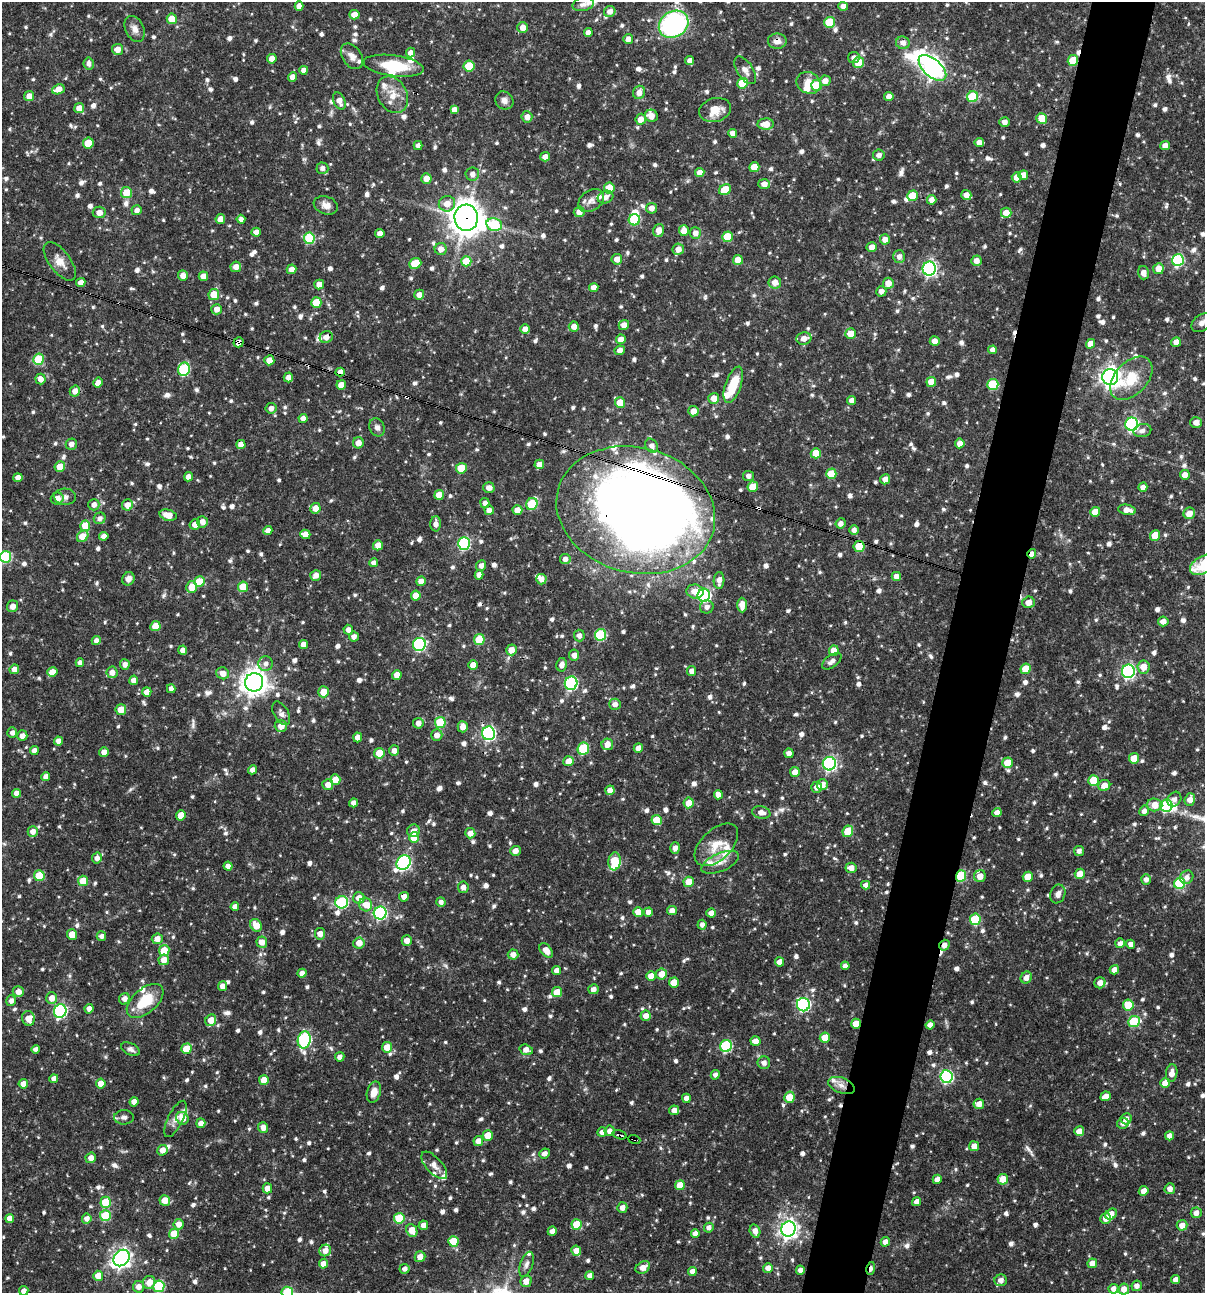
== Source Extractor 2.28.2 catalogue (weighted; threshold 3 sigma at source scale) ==
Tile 10 of 4 x 4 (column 2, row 3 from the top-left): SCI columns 1454-2656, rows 1293-2583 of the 5187 x 5168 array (HDU 1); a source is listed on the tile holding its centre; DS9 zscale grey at full resolution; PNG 1207 x 1295 px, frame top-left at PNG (2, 2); each listed source drawn as its Kron ellipse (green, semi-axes under 4 px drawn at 4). Shown black and unused: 5% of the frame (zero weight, under 3 of 4 exposures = <1% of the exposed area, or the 3 px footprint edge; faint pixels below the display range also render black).
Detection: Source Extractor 2.28.2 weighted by HDU 2 'WHT'; one run over the whole footprint, this tile lists its part. Background 0.0667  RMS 0.0035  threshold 0.0157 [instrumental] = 3 sigma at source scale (4.5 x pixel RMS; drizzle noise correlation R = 1.50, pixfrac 1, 0.05/0.05 arcsec/px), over >= 5 px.
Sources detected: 1144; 4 inside a brighter object's white glare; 7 cosmic-ray / hot-pixel residue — neither listed nor drawn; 28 inside a brighter listed object's ellipse — not listed separately; of the other 1105, all 500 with FLUX_AUTO >= 1.48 (the completeness limit of this list) listed and drawn (605 fainter detections not listed), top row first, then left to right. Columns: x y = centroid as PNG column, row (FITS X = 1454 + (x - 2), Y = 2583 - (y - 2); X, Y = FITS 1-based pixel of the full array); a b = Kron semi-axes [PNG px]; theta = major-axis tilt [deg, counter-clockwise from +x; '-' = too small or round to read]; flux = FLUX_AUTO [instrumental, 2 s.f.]
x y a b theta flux
583 4 11 6 12 1.6
299 6 4 4 - 2.3
843 6 5 4 - 2.2
610 11 6 5 - 2.3
354 15 5 4 - 3.4
172 19 5 5 - 6.5
829 22 5 5 - 13
674 24 15 13 33 59
523 27 5 5 - 2.8
135 29 14 9 -65 2.3
588 33 4 4 - 2.1
628 39 5 5 - 2.2
777 41 9 7 1 2.6
903 43 7 6 - 2
117 49 5 5 - 2.8
410 53 5 4 - 1.8
352 56 14 9 -55 2.7
854 57 6 5 - 1.5
272 59 5 4 - 3.7
1073 60 5 5 - 9.8
690 61 4 4 - 2.2
859 62 5 5 - 7.7
89 64 6 5 - 1.7
394 66 30 10 -8 13
469 66 5 5 - 13
932 68 17 8 -42 200
304 70 4 4 - 2.1
745 70 16 8 -57 2.3
293 77 5 4 - 2.5
825 81 5 5 - 2.6
742 83 5 5 - 12
809 83 12 10 -25 3.8
817 85 5 5 - 11
58 89 6 4 21 4.7
639 92 7 6 - 2.7
392 95 19 14 -62 5.8
29 96 5 5 - 3.4
889 97 4 4 - 2.6
973 97 5 5 - 17
504 100 9 8 - 2
339 101 9 6 -66 2.9
79 108 5 5 - 3.6
454 110 4 4 - 2.5
715 110 16 11 16 5.7
651 116 6 6 - 3
527 117 5 5 - 2.4
1042 118 5 5 - 5.8
641 119 5 5 - 3
1005 122 5 4 - 2
766 124 8 5 2 4.6
733 133 4 4 - 2
979 142 5 4 - 2.2
88 143 5 5 - 5.7
418 145 4 4 - 1.7
1165 145 5 4 - 2.5
879 155 6 5 - 1.9
545 157 5 4 - 2.3
754 167 5 5 - 5.6
322 168 6 5 - 1.5
700 172 5 4 - 2.9
472 174 6 6 - 1.9
1023 175 5 5 - 2.9
1017 177 5 5 - 2.7
426 178 5 5 - 3.4
764 184 6 5 - 2.7
609 188 5 5 - 8
725 190 6 5 - 7.7
126 193 5 5 - 6.4
966 195 5 5 - 2.4
913 196 5 5 - 8.4
605 197 8 6 25 2.1
932 200 5 4 - 2.2
591 201 14 10 34 2.7
447 204 8 7 - 3.3
326 205 12 8 -19 2.5
652 208 5 5 - 2.2
137 210 5 5 - 1.7
99 212 6 6 - 2.6
579 212 5 5 - 2.8
1006 213 5 5 - 3.6
466 218 13 12 - 520
220 219 5 4 - 3.1
241 219 4 4 - 1.5
634 220 6 5 - 18
494 225 8 6 -12 26
659 230 6 5 - 3.2
684 231 5 5 - 3.7
256 232 5 4 - 2.2
380 233 4 4 - 2.3
695 233 6 5 - 2.5
727 237 5 5 - 9.7
309 238 5 5 - 20
885 239 5 5 - 2.6
872 247 5 5 - 2.8
441 249 6 6 - 2.6
678 249 6 5 - 2.8
899 257 6 6 - 1.8
617 259 5 5 - 2.5
738 260 5 5 - 5
1178 260 6 6 - 38
60 261 23 10 -53 4
466 261 5 5 - 8
976 261 5 5 - 2.4
415 263 6 5 - 9
236 267 5 5 - 2.4
291 269 5 5 - 2.4
929 269 7 6 - 85
1158 269 5 5 - 3.8
1144 273 6 5 - 2
183 276 5 5 - 2.5
203 276 4 4 - 2.9
81 282 5 4 - 2.5
775 282 6 6 - 2.7
888 283 5 5 - 3.5
319 284 5 5 - 2.8
594 287 4 4 - 2.4
881 291 5 5 - 1.9
214 294 5 5 - 6.9
419 295 5 5 - 2.3
316 303 5 5 - 10
217 309 5 5 - 2.5
1202 323 11 8 38 2.2
624 325 5 5 - 2.5
574 326 5 5 - 2.6
525 329 5 5 - 2.3
850 334 5 5 - 5.1
326 337 7 5 28 2.5
804 338 7 6 - 2.9
621 339 5 5 - 2.7
935 341 5 4 - 2.4
239 342 5 5 - 1.9
1176 342 5 4 - 2.3
1090 344 5 4 - 3.3
620 350 5 4 - 2.3
993 350 4 4 - 2.1
38 359 6 5 - 12
269 360 5 5 - 3.7
184 369 6 6 - 26
340 372 4 4 - 2.5
288 377 5 4 - 2.1
1110 377 8 8 - 190
1131 378 25 16 47 11
40 379 5 5 - 2.6
931 382 5 5 - 5
98 383 5 4 - 2.5
993 384 5 5 - 18
341 385 5 4 - 3.2
733 385 19 8 71 10
75 391 5 5 - 2.4
714 398 5 5 - 3.5
852 400 4 4 - 2.4
620 402 5 5 - 5.4
271 408 5 5 - 1.9
693 411 5 5 - 3.2
303 418 4 4 - 2
1196 422 6 5 - 2.6
1132 424 6 6 - 61
377 427 9 7 -60 1.5
1142 431 9 6 12 1.7
358 443 5 5 - 2.6
960 443 5 5 - 2.4
71 444 5 5 - 1.8
241 444 4 4 - 2.4
652 446 7 6 - 1.8
816 453 5 5 - 6
539 464 5 4 - 2.5
60 467 5 5 - 4.8
461 468 5 5 - 8.2
831 474 5 5 - 7.9
1185 475 5 4 - 2.6
749 476 5 5 - 1.7
188 477 4 4 - 2.6
18 478 4 4 - 2.3
885 479 5 5 - 2.5
753 487 5 5 - 5.9
1143 487 5 4 - 2
489 488 5 5 - 2.4
439 495 5 4 - 5
65 497 11 8 -2 1.6
57 498 6 6 - 2.8
485 503 5 4 - 2
532 504 6 5 - 17
94 505 6 5 - 1.8
127 505 5 5 - 2.9
315 508 5 5 - 3.8
489 510 5 5 - 1.8
517 510 5 4 - 3.5
636 510 80 62 -15 580
1127 510 9 5 -11 2.9
1095 512 5 5 - 6.3
1189 513 6 5 - 3.6
168 515 9 5 -15 4.4
100 518 6 5 - 1.6
202 522 5 5 - 2.3
841 523 5 5 - 1.8
195 524 5 5 - 2.5
436 524 7 5 -90 2.1
85 526 5 5 - 6.1
854 530 5 4 - 1.6
268 531 4 4 - 2.3
305 534 5 5 - 2.9
1155 535 5 5 - 5.8
83 536 6 5 - 6.4
104 536 4 4 - 2
464 543 6 6 - 36
378 545 5 4 - 2.8
859 546 5 5 - 10
1032 554 5 4 - 2
6 557 6 5 - 28
565 559 5 5 - 1.7
374 563 4 4 - 1.6
1204 564 15 8 29 13
481 565 5 5 - 1.8
316 575 6 5 - 2.3
479 575 4 4 - 2.2
896 576 4 4 - 2.3
128 579 7 6 - 2
541 579 5 5 - 2.3
719 580 8 5 87 2.5
421 581 5 4 - 2.6
199 582 5 5 - 8.6
192 587 6 5 - 5.1
243 587 5 5 - 8.2
695 592 8 7 - 3.7
704 595 6 6 - 54
416 596 5 5 - 4.7
1029 602 6 5 - 2.5
742 605 7 5 -89 3.1
13 606 6 5 - 2.6
707 607 7 6 - 1.8
1163 621 5 5 - 2.3
155 626 5 5 - 5.6
348 630 5 5 - 1.8
579 635 6 5 - 1.5
601 635 6 5 - 27
354 637 5 5 - 1.7
479 639 5 5 - 11
96 641 5 4 - 1.7
303 644 4 4 - 2.4
419 644 6 6 - 49
183 650 4 4 - 2.4
511 650 5 5 - 2.9
834 651 5 5 - 5.5
574 655 5 5 - 1.8
832 661 11 6 36 1.7
80 663 4 4 - 1.5
125 664 5 5 - 1.6
266 664 7 7 - 1.8
473 665 5 4 - 2.8
562 665 7 5 79 2.1
1143 667 6 6 - 4.2
14 669 5 4 - 2.5
1026 669 5 5 - 7.7
692 671 5 4 - 2.2
1128 671 7 6 - 68
52 672 5 4 - 5.2
112 672 6 5 - 2.5
223 673 6 6 - 2.8
397 675 5 4 - 3.3
134 680 4 4 - 2.7
254 682 9 9 - 350
571 683 7 6 - 45
171 689 4 4 - 1.6
147 692 5 4 - 2.9
323 692 5 5 - 4.5
615 704 6 5 - 2
121 710 5 5 - 4.1
281 713 13 7 -60 1.7
440 722 5 5 - 15
418 723 5 5 - 2.3
281 726 6 6 - 2.8
463 727 5 5 - 2.5
12 733 5 5 - 1.5
488 733 7 6 - 62
437 735 6 5 - 2.4
22 736 5 5 - 2.2
358 737 5 4 - 2.4
59 741 4 4 - 2.3
607 744 6 5 - 3.3
638 748 5 4 - 2.8
583 749 6 5 - 23
34 751 4 4 - 2.2
394 751 5 5 - 2.2
104 752 5 4 - 2.3
379 753 5 5 - 9.1
789 753 4 4 - 2
1134 758 5 5 - 5.7
569 761 5 5 - 4.4
1007 763 5 5 - 5.5
829 764 7 6 - 68
252 770 4 4 - 2
795 772 5 4 - 2.7
46 777 4 4 - 2.2
335 780 5 5 - 4.2
1094 781 5 5 - 11
328 785 5 5 - 2.6
822 785 5 5 - 2.9
1104 785 6 5 - 3.1
817 787 5 5 - 2.2
610 790 5 4 - 2.6
16 793 4 4 - 2.2
718 795 5 4 - 2.6
1174 799 8 6 53 1.7
1190 799 6 5 - 2.6
354 803 4 4 - 2
689 803 5 5 - 4.1
1155 805 7 6 - 4.2
1166 806 6 6 - 34
1144 811 5 4 - 1.6
761 812 9 6 -13 2.4
997 813 5 4 - 2.3
181 815 5 4 - 4.1
657 820 5 5 - 8
414 831 6 6 - 2.4
848 831 6 5 - 7.9
33 832 5 5 - 2.4
470 833 5 5 - 2.7
414 837 5 5 - 7.1
716 845 26 15 44 6.9
675 848 6 4 72 1.8
515 851 5 5 - 2.5
1079 851 5 5 - 1.5
97 858 5 5 - 1.8
615 861 9 6 82 13
720 862 20 9 23 3.4
404 863 8 6 49 70
228 866 4 4 - 1.8
851 868 5 5 - 2.8
1080 874 5 5 - 4.2
39 876 5 5 - 10
961 876 6 5 - 21
980 876 6 6 - 3.4
1028 877 5 5 - 6.4
1187 877 7 6 - 1.9
1146 879 5 5 - 1.8
83 881 5 5 - 6.4
689 882 5 5 - 4.9
1180 883 6 5 - 23
866 885 4 4 - 1.9
463 887 6 5 - 2
1058 894 9 7 70 1.8
404 897 5 5 - 2.4
359 898 6 5 - 3.4
342 902 6 6 - 34
441 902 5 4 - 1.5
366 905 7 6 - 3.2
235 907 4 4 - 2.1
672 911 5 4 - 2.4
638 912 5 5 - 4.7
648 912 4 4 - 2.5
380 913 6 6 - 49
711 913 4 4 - 2.3
975 919 6 5 - 15
256 925 6 5 - 5.4
702 925 5 4 - 1.5
320 934 6 5 - 2.7
72 935 5 5 - 5.5
101 936 5 4 - 1.5
157 939 5 5 - 2.7
407 941 5 5 - 2.3
262 942 5 5 - 2.9
359 943 5 5 - 3.2
1120 943 5 4 - 1.6
1131 944 4 4 - 1.7
944 945 5 5 - 2.2
164 950 5 5 - 6.3
546 951 8 5 -50 3.4
513 955 5 5 - 2.5
164 960 5 5 - 3.5
780 962 4 4 - 2.4
845 966 4 4 - 2
1114 970 5 4 - 2.2
556 971 4 4 - 2.4
302 973 4 4 - 2.3
661 974 5 5 - 3.8
651 976 5 4 - 4.4
1026 978 6 5 - 2.1
674 983 5 5 - 5.9
1100 983 6 5 - 2.5
222 986 5 4 - 2.5
593 989 5 5 - 1.7
18 992 5 5 - 2.7
557 992 5 5 - 6.5
52 998 6 5 - 3
125 999 6 5 - 2
11 1001 5 5 - 1.6
145 1001 22 12 41 12
803 1005 7 6 - 54
1128 1005 5 5 - 9.3
89 1009 5 4 - 2.1
60 1011 7 6 - 53
646 1016 5 5 - 2.6
28 1018 7 6 - 3.3
211 1020 6 5 - 4.1
1134 1021 6 5 - 19
856 1024 5 4 - 4.3
930 1025 4 4 - 1.9
825 1038 5 5 - 5.5
304 1040 8 6 80 46
756 1041 5 5 - 2.8
726 1046 6 6 - 34
387 1047 5 5 - 5.1
36 1049 4 4 - 1.8
130 1049 10 6 -27 1.5
186 1049 5 5 - 6.6
526 1050 7 5 -19 2.5
340 1057 5 4 - 1.9
764 1063 6 6 - 1.8
1172 1073 9 5 83 2.8
715 1075 5 4 - 1.5
947 1077 6 6 - 48
54 1079 4 4 - 2.3
264 1080 5 5 - 5.7
1165 1083 5 5 - 3.9
23 1084 4 4 - 2.5
101 1084 5 4 - 4.3
841 1085 14 7 -22 2.5
374 1092 11 7 74 3.2
1105 1096 5 4 - 2.6
789 1097 6 5 - 6.6
686 1098 4 4 - 1.8
134 1102 5 4 - 2.2
979 1104 5 5 - 2.6
674 1110 5 5 - 2.5
124 1117 10 7 -1 1.5
182 1118 6 6 - 4.1
175 1119 20 7 64 2.7
1126 1119 5 5 - 1.9
201 1123 5 4 - 2.2
1123 1123 6 5 - 1.5
263 1128 5 5 - 2.5
609 1131 5 5 - 1.8
1079 1131 5 5 - 4.2
602 1132 5 4 - 2.2
488 1135 5 5 - 5.6
619 1135 7 3 -16 2.3
1169 1136 4 4 - 2.1
634 1139 6 3 -20 2.3
478 1141 5 4 - 2.5
974 1146 5 5 - 3
162 1150 5 5 - 2.8
545 1153 5 5 - 1.7
91 1158 5 5 - 2.4
434 1165 17 8 -48 2.4
937 1179 5 4 - 2.3
1003 1179 5 5 - 5.2
680 1185 5 5 - 5.6
267 1188 5 5 - 3.4
1170 1189 5 5 - 2
1144 1191 5 4 - 2.6
165 1200 5 5 - 4.3
106 1202 5 5 - 13
917 1202 5 4 - 2.2
622 1208 5 5 - 2.3
1196 1213 5 5 - 2.2
1111 1214 6 5 - 3.3
105 1216 5 5 - 15
399 1218 5 5 - 14
1105 1218 5 5 - 2.9
10 1219 4 4 - 2.7
87 1219 5 5 - 2.1
179 1224 5 5 - 2.6
577 1224 5 5 - 9.1
423 1225 5 4 - 2.2
1182 1225 5 5 - 3.2
709 1228 5 4 - 1.5
788 1229 7 7 - 170
412 1230 6 5 - 4.8
552 1231 5 4 - 1.7
755 1231 7 5 -73 2.3
174 1234 5 5 - 8.9
695 1234 4 4 - 2.2
453 1241 5 5 - 8.7
885 1242 5 4 - 2.3
325 1250 6 5 - 2.5
576 1251 5 5 - 3.4
420 1257 5 5 - 2.9
122 1258 9 7 48 160
1092 1263 5 4 - 2.7
323 1264 5 4 - 3.4
526 1264 13 6 72 1.5
643 1267 7 5 30 2.7
768 1268 5 5 - 2.2
404 1269 5 5 - 1.7
871 1269 7 3 78 2.8
800 1270 4 4 - 1.7
692 1271 4 4 - 2.1
98 1276 5 5 - 4.3
590 1276 4 4 - 2.2
1001 1280 6 6 - 2.2
1175 1280 4 4 - 2.4
526 1281 6 5 - 2.9
149 1282 6 6 - 4.1
159 1286 6 5 - 24
1137 1286 5 5 - 1.9
139 1287 6 5 - 2.4
1113 1289 5 5 - 2.1
1124 1289 6 5 - 2.8
24 1291 5 4 - 2.2
287 1292 6 5 - 19
Overlapping masked pixels (flux is a lower limit): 17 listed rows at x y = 777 41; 1073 60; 466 218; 326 337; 239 342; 340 372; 636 510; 859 546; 1032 554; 1128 671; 961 876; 404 897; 944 945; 856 1024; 619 1135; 634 1139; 871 1269
Isophote crosses this tile's border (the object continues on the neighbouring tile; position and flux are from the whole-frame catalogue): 5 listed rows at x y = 1202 323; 6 557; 1204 564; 24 1291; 287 1292